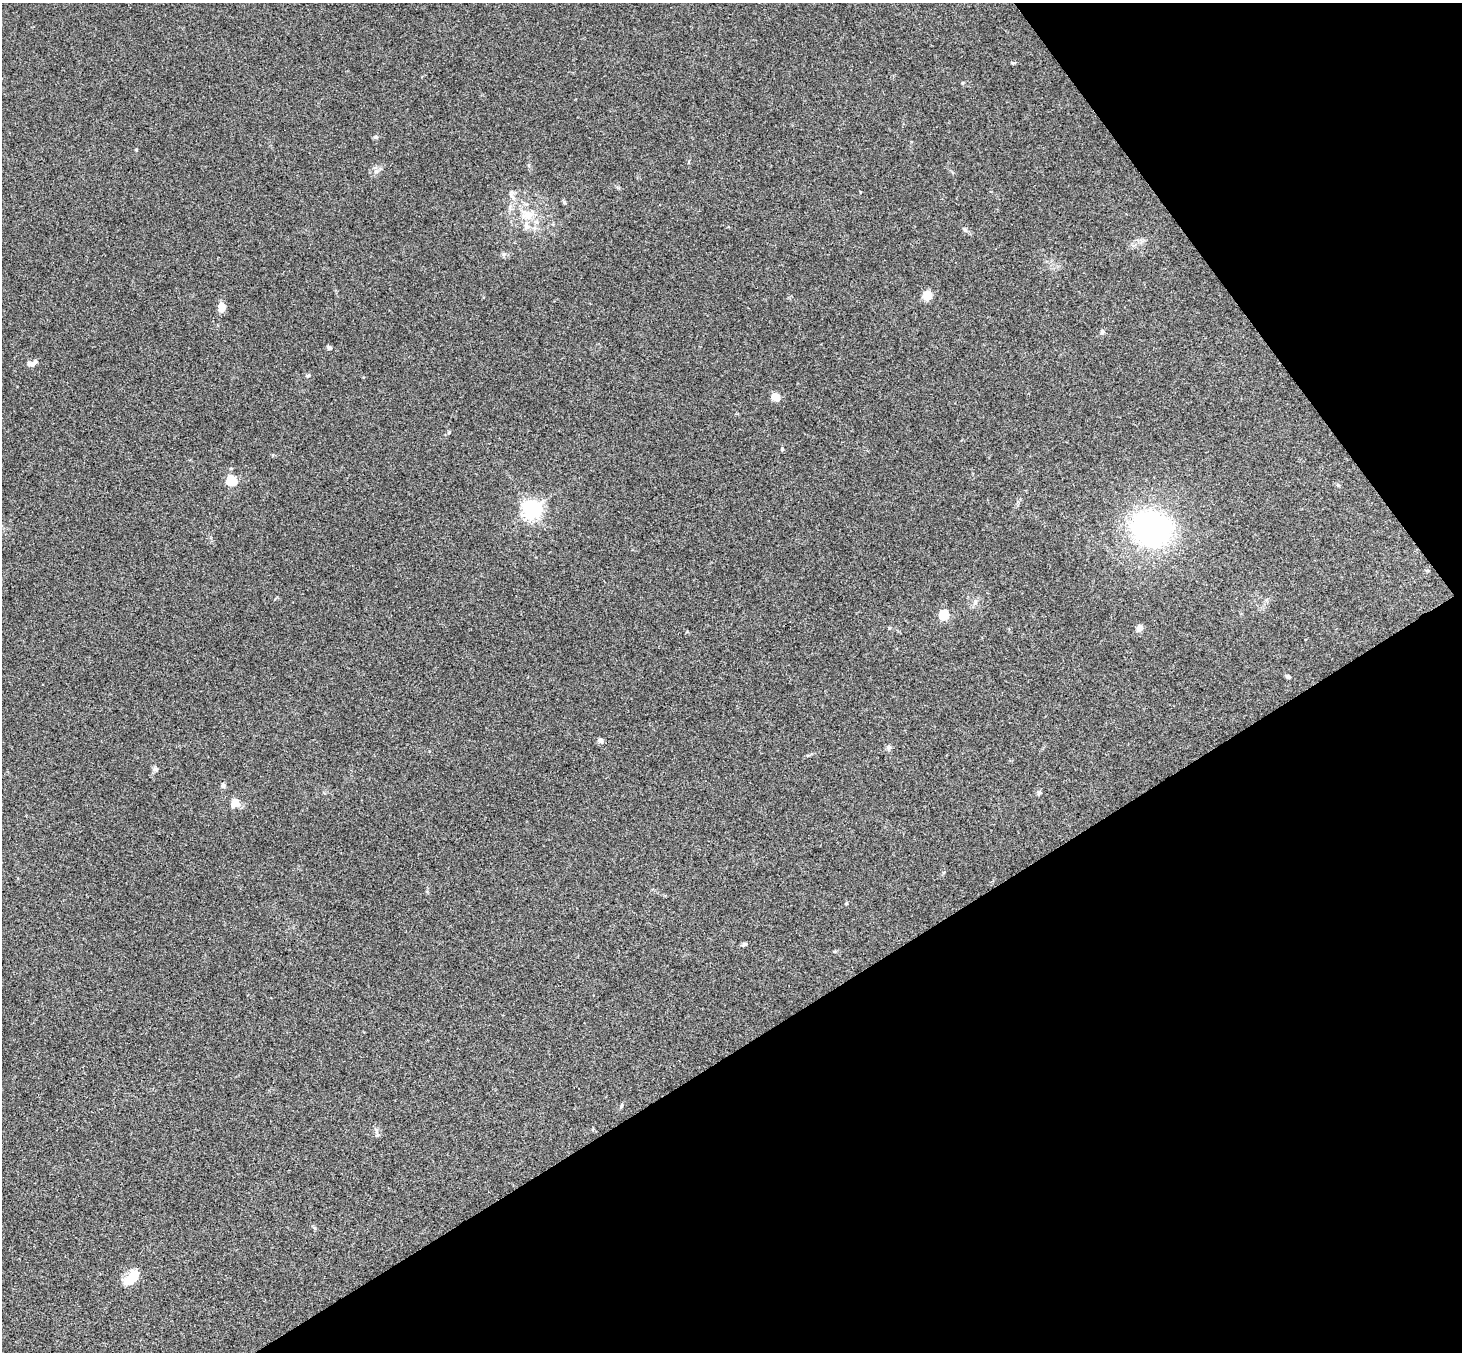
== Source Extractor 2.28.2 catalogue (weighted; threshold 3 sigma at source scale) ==
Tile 12 of 4 x 4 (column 4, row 3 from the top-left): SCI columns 4435-5894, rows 1682-3031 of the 5945 x 5927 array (HDU 1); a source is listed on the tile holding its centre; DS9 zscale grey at full resolution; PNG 1464 x 1354 px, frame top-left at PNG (2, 3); no overlay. Shown black and unused: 30% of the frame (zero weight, under 3 of 4 exposures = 6% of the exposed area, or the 3 px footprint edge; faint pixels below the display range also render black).
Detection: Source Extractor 2.28.2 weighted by HDU 2 'WHT'; one run over the whole footprint, this tile lists its part. Background 0.215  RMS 0.0084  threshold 0.0377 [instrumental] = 3 sigma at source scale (4.5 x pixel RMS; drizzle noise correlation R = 1.50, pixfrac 1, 0.05/0.05 arcsec/px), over >= 5 px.
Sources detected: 32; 1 inside a brighter listed object's ellipse — not listed separately; the other 31 listed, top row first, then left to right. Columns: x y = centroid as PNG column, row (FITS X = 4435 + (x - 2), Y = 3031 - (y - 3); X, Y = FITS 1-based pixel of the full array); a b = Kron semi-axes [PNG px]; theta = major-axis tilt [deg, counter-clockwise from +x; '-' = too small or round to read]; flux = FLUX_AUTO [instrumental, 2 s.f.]
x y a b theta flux
376 137 6 4 -17 1.1
528 215 13 10 24 8.7
526 226 11 7 -86 4.4
965 229 8 5 -62 1.6
927 295 7 6 - 15
222 307 9 6 85 9.4
1102 332 7 6 - 1.8
329 348 6 5 - 1.9
32 364 11 7 -9 3
308 376 6 4 21 1.2
775 397 10 8 -43 6.4
449 432 5 3 - 1
231 468 5 3 - 0.8
231 481 5 5 - 57
532 509 6 6 - 380
1151 529 40 31 -15 170
944 615 5 5 - 44
1140 628 5 4 - 13
1288 676 7 4 -22 1.6
600 740 5 5 - 3.7
889 747 7 5 45 1.8
155 769 7 5 -42 1.8
223 785 7 6 - 2.1
1039 792 6 5 - 1.6
235 803 9 7 71 8.6
846 903 5 3 - 0.77
744 944 7 5 3 1.5
834 951 5 3 - 0.82
622 1106 6 4 88 1
377 1133 13 4 -66 2.2
131 1278 21 11 45 16
Unlisted compact peaks at least as high as the median listed source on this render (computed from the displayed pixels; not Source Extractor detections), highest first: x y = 782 449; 136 150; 376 171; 511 195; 1012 63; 315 1228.